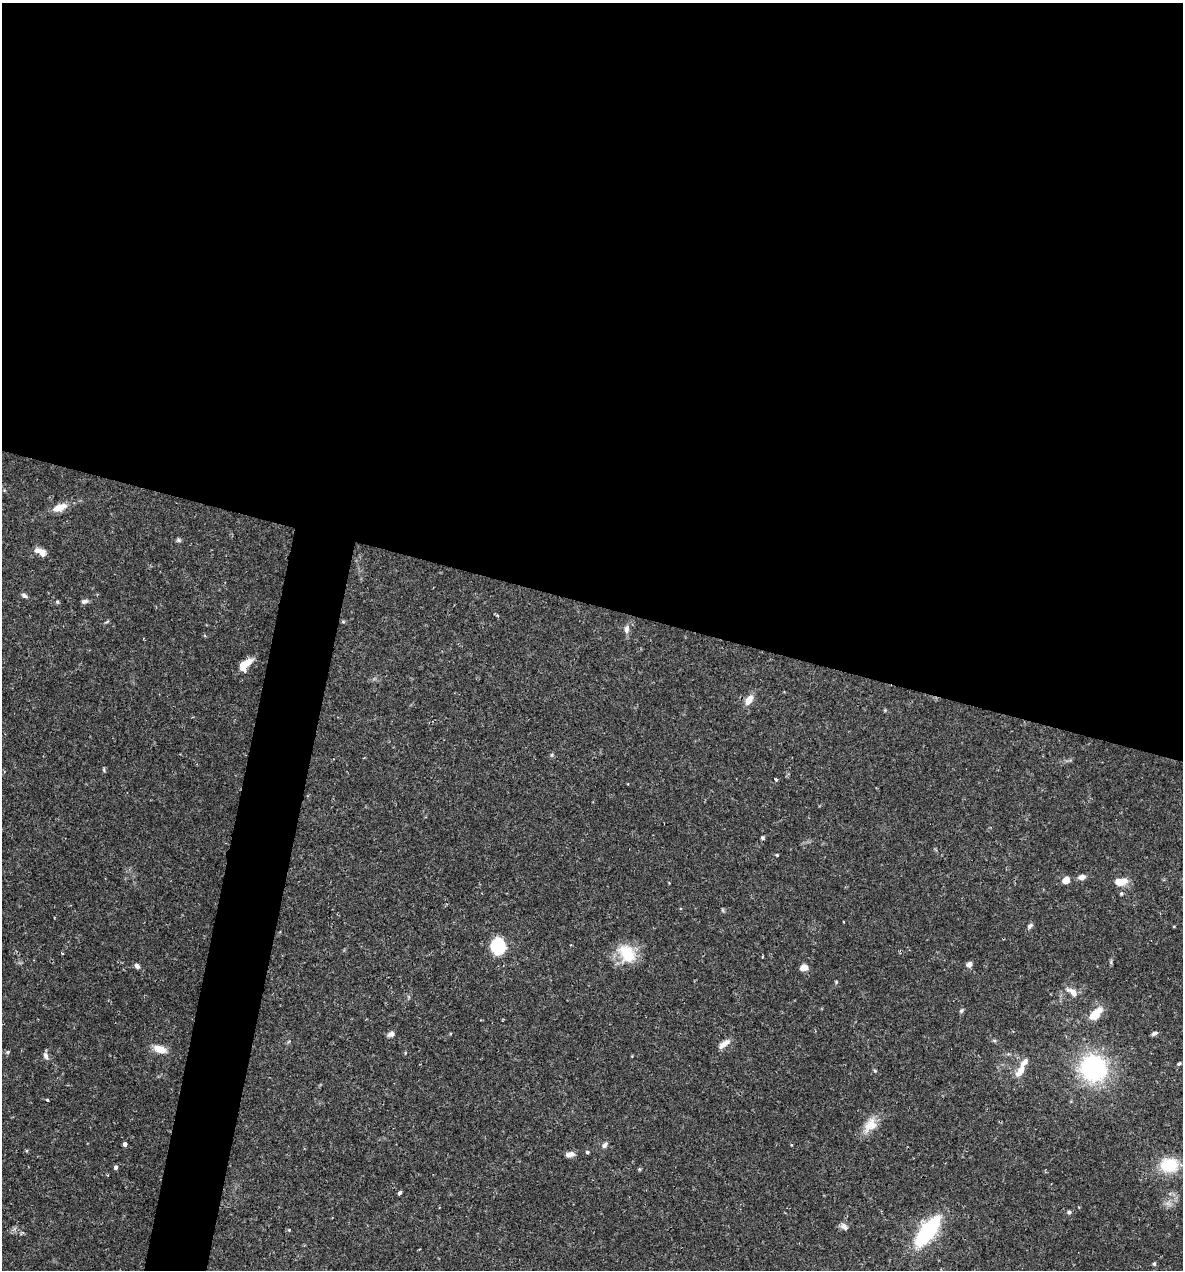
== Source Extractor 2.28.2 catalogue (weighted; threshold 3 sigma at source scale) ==
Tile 3 of 4 x 4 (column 3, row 1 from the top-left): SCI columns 2609-3789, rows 3804-5071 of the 5092 x 5073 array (HDU 1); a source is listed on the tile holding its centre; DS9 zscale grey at full resolution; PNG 1185 x 1272 px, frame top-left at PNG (2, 3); no overlay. Shown black and unused: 51% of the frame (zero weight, under 2 of 3 exposures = <1% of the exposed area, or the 3 px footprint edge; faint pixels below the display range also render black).
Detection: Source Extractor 2.28.2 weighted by HDU 2 'WHT'; one run over the whole footprint, this tile lists its part. Background 0.0709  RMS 0.0039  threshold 0.0176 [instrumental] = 3 sigma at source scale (4.5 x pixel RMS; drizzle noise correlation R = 1.50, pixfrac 1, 0.05/0.05 arcsec/px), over >= 5 px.
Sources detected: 57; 2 inside a brighter listed object's ellipse — not listed separately; the other 55 listed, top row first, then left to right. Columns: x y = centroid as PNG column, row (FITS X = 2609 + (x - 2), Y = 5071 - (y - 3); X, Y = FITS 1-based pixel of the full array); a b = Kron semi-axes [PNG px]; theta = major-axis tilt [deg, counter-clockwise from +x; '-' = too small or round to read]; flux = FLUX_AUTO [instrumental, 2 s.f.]
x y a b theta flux
60 507 18 8 20 4.9
179 540 6 5 - 0.67
40 552 15 7 -27 3.1
24 595 8 4 -33 1
84 601 9 5 16 1.1
57 602 5 4 - 0.48
343 622 6 4 18 0.39
627 629 11 6 84 1.8
245 664 15 8 44 6.2
749 700 11 7 58 3.8
551 755 6 4 89 0.56
776 779 3 3 - 0.86
763 838 4 4 - 0.76
777 855 4 3 - 0.33
1082 877 8 6 8 2
1066 880 6 6 - 4.1
1119 882 12 11 - 3.1
1121 894 5 4 - 0.54
1030 926 9 5 45 0.93
497 946 13 11 -85 22
62 953 4 2 - 0.31
627 954 25 18 -56 12
969 964 7 6 - 1.7
137 966 7 5 -52 1.3
804 968 8 6 17 2.9
836 982 5 3 - 0.39
1072 992 16 8 -36 3.1
961 1010 7 5 51 0.73
1095 1014 18 9 46 6.9
1154 1033 7 4 21 0.98
391 1034 9 6 23 1.3
994 1040 6 4 -20 0.58
724 1044 16 7 37 2.8
160 1049 14 8 -18 5.3
8 1052 4 4 - 0.87
46 1056 10 6 -69 1.5
1179 1064 6 4 45 0.61
1093 1068 16 15 - 69
875 1071 5 4 - 0.43
1020 1071 17 8 60 4.3
47 1100 3 3 - 0.47
870 1125 21 14 53 6.2
125 1144 4 3 - 2.5
604 1145 8 6 64 1.2
792 1145 4 3 - 0.34
587 1152 4 4 - 0.58
570 1154 10 6 9 2.5
1169 1165 19 15 2 14
116 1167 5 5 - 0.78
399 1193 5 3 - 0.84
1069 1212 5 5 - 0.7
844 1227 11 6 -41 1.3
289 1230 4 4 - 0.37
928 1231 30 11 52 44
1154 1264 5 4 - 0.64